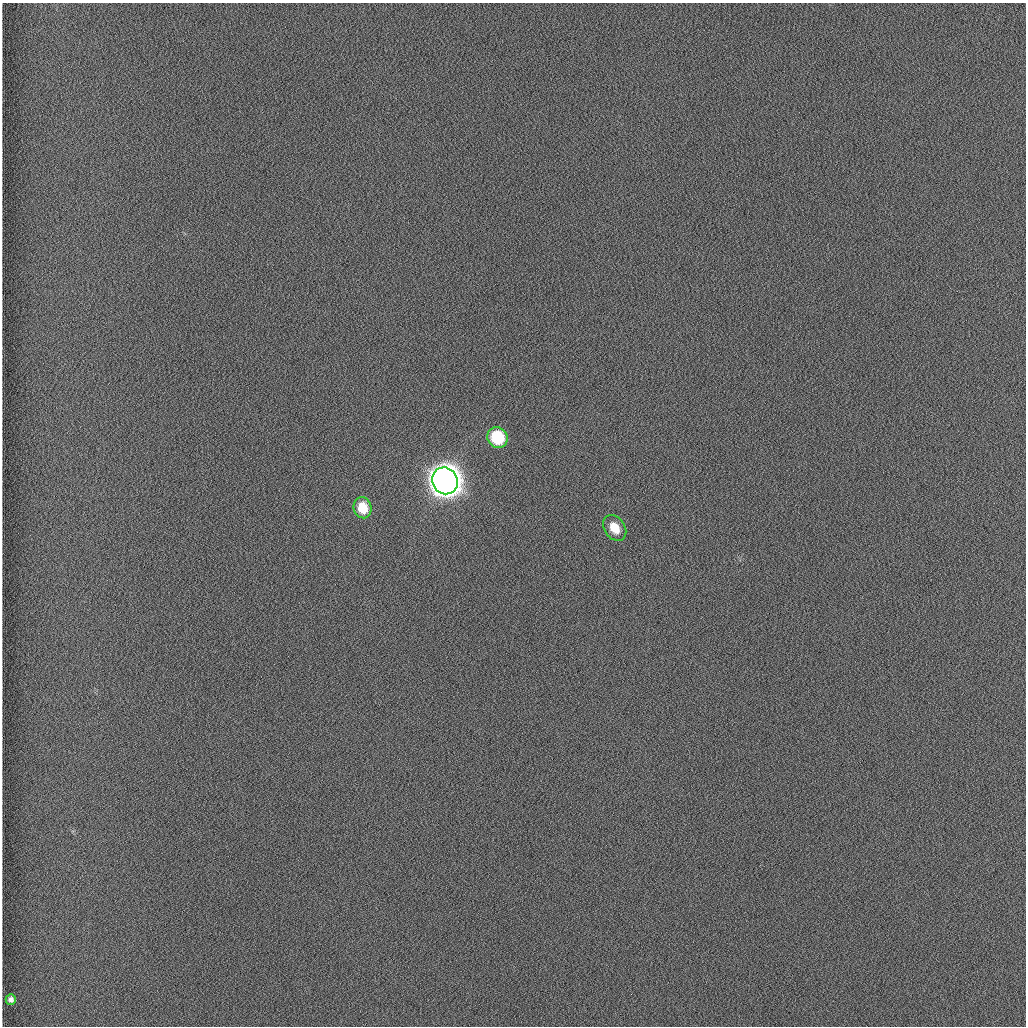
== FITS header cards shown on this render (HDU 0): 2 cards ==
NAXIS1  =                 1024 /fastest changing axis
NAXIS2  =                 1024 /next to fastest changing axis

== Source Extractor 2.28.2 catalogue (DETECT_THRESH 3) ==
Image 1024 x 1024 px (HDU 0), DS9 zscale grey, 1 PNG px = 1 image px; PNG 1028 x 1028 px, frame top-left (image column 1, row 1024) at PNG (2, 3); each listed source drawn as its Kron ellipse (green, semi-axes under 4 px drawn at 4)
Background 1260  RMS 6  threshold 18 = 3 sigma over >= 5 px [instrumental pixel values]
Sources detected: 5; all 5 listed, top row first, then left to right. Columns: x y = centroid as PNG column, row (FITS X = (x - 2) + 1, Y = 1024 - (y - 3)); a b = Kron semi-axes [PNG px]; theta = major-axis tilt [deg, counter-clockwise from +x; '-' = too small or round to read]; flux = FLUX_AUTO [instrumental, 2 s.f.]
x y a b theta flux
497 437 10 10 - 2.2e+04
445 481 14 12 -62 1.0e+06
363 508 10 9 - 8.8e+03
615 528 14 10 -55 7.7e+03
11 1000 5 5 - 1.4e+03